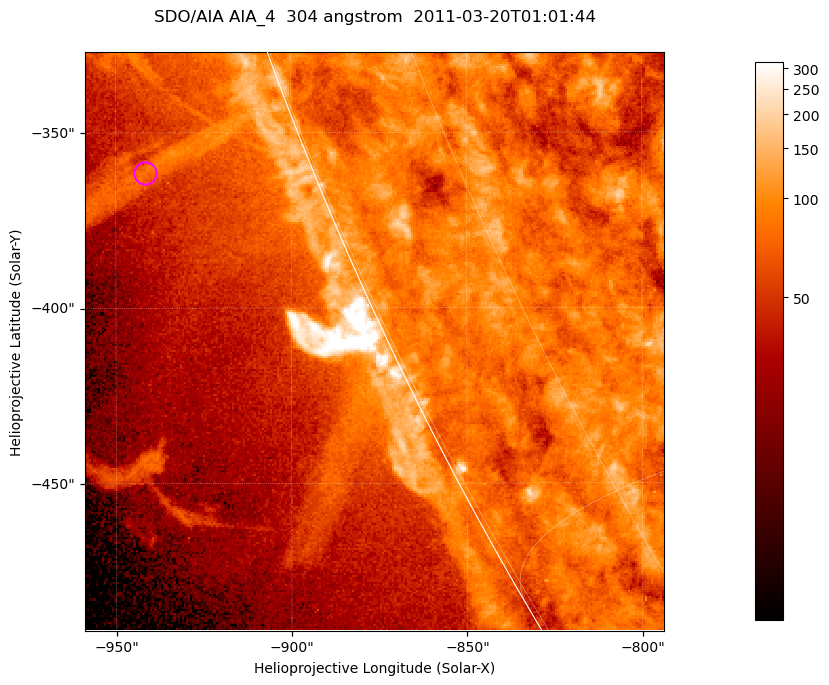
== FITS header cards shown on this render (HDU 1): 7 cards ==
TELESCOP= 'SDO/AIA '           / For AIA: SDO/AIA
INSTRUME= 'AIA_4   '           / For AIA: AIA_ATA1, AIA_ATA2, AIA_ATA3 or AIA_AT
WAVELNTH=                  304 / [angstrom] Wavelength
WAVEUNIT= 'angstrom'           / Wavelength unit: angstrom
DATE-OBS= '2011-03-20T01:01:44.123' / [ISO] Date when observation started; ISO 8
CTYPE1  = 'HPLN-TAN'           / CTYPE1; Typically HPLN
CTYPE2  = 'HPLT-TAN'           / CTYPE2; Typically HPLT

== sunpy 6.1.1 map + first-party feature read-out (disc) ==
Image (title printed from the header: SDO/AIA AIA_4  304 angstrom  2011-03-20T01:01:44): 275 x 275 px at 0.6 arcsec/px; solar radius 964 arcsec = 1606 px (partial field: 0.4% of the solar disc is inside the frame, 47% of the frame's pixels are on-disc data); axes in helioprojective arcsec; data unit not stated in the header (colour bar unlabelled)
Orientation: roll -0.132 deg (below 1 deg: not rotated)
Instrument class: DISC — disc imager (sunpy class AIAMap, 304 A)
Bright regions (active regions / flare kernels): reference = the on-disc median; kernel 3 px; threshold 5 sigma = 105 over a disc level ~81.3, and >= 1.15x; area >= 75 px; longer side >= 3 px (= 1.8 arcsec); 0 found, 0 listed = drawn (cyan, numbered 1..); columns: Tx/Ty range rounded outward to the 2 arcsec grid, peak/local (2 s.f.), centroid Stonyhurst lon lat
Off-limb structures (1.02-1.3 R_sun): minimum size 37 px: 5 found; the strongest spans PA ~110 deg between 1.02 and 1.07 R_sun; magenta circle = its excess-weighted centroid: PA ~110 deg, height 1.05 R_sun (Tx ~-942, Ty ~-362 arcsec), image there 1.9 x the reference